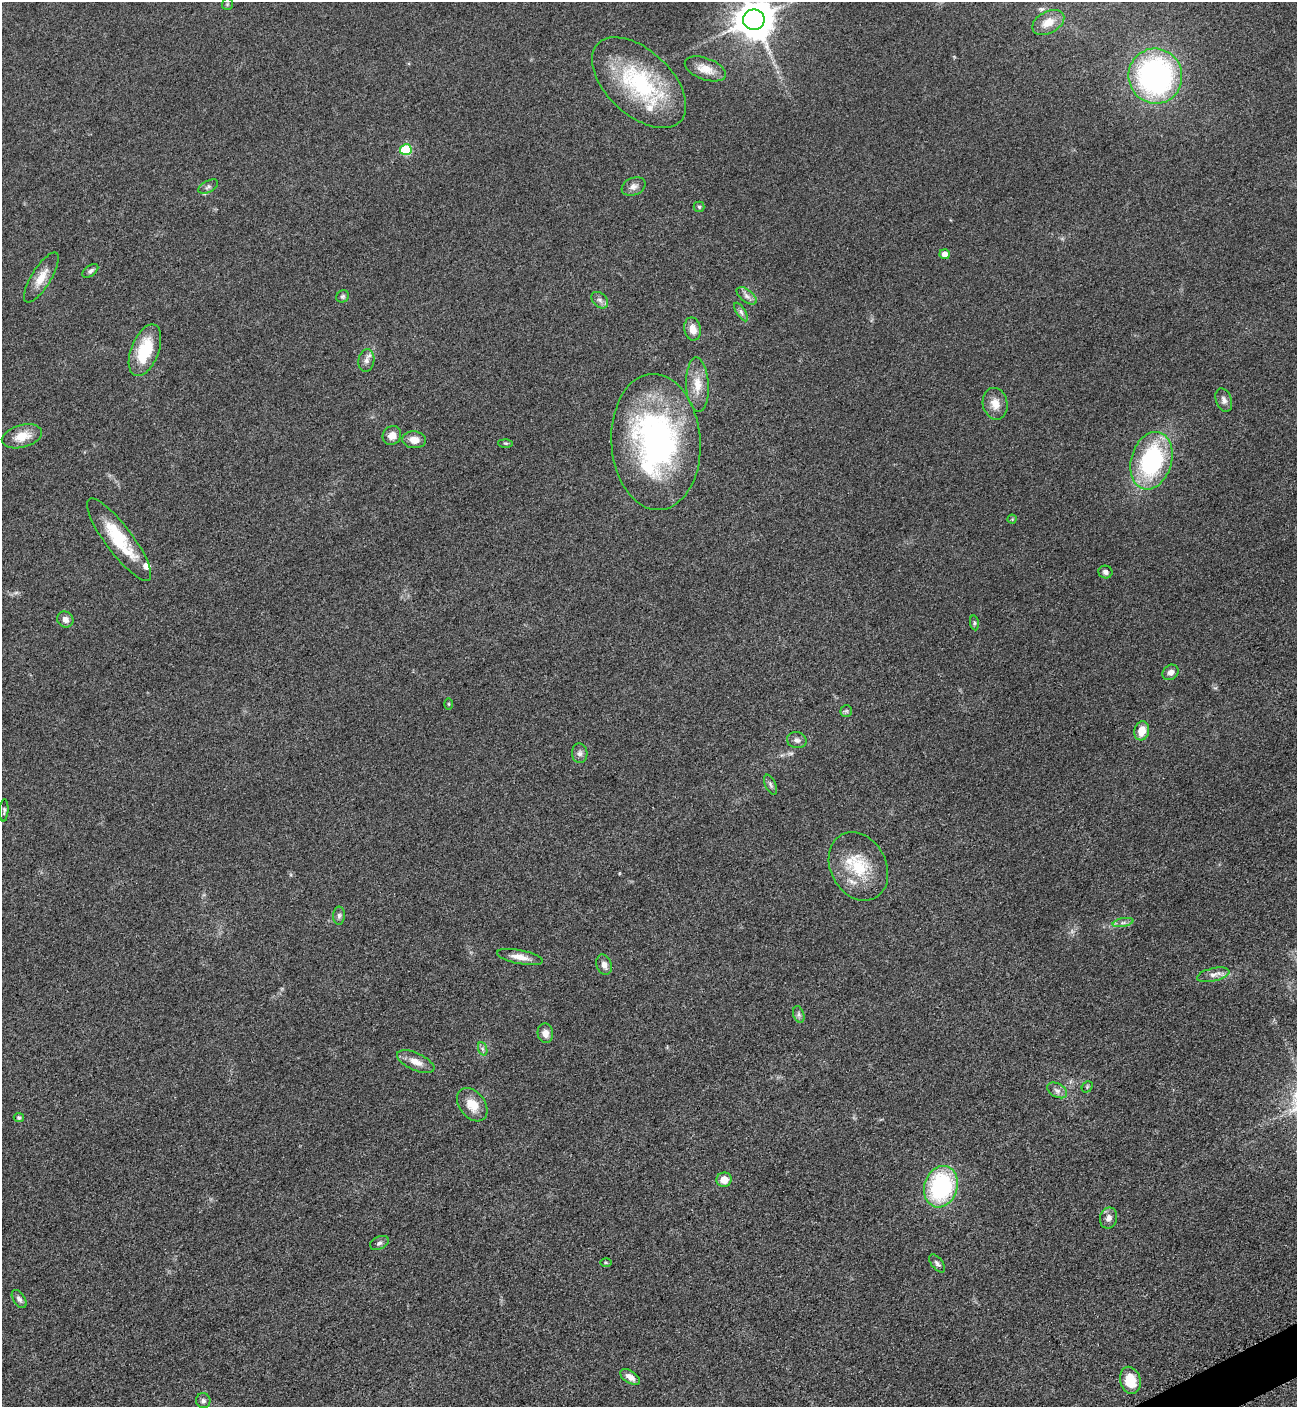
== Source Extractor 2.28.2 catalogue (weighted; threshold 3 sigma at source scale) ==
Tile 6 of 4 x 4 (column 2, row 2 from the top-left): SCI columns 1594-2888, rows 2876-4280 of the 5669 x 5702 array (HDU 1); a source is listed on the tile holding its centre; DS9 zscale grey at full resolution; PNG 1299 x 1409 px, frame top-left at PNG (2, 2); each listed source drawn as its Kron ellipse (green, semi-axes under 4 px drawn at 4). Shown black and unused: <1% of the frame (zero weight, under 3 of 5 exposures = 4% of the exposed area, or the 3 px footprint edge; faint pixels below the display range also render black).
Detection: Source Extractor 2.28.2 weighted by HDU 2 'WHT'; one run over the whole footprint, this tile lists its part. Background 0.0527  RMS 0.0062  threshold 0.0278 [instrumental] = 3 sigma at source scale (4.5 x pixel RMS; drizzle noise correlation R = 1.50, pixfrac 1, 0.05/0.05 arcsec/px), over >= 5 px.
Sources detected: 69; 3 inside a brighter listed object's ellipse — not listed separately; the other 66 listed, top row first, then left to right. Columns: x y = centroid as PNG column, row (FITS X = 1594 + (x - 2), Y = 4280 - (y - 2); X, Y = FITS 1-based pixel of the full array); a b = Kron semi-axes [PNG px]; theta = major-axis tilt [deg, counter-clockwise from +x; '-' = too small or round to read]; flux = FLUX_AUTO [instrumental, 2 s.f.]
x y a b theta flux
227 4 6 5 - 0.93
754 20 10 10 - 1800
1048 22 17 11 28 7.4
705 69 22 10 -20 7.8
1155 76 27 26 - 150
639 83 57 32 -43 69
406 150 6 5 - 40
634 186 12 8 22 3.1
208 187 11 5 29 1.6
699 207 5 5 - 0.9
944 254 5 5 - 4.2
90 271 9 5 37 1.6
41 278 29 9 58 8.9
343 296 6 5 - 1.1
747 296 12 6 -38 2.7
600 300 9 7 -44 2.3
741 312 10 4 -58 1.8
692 329 12 8 -79 6.3
145 350 27 14 69 26
366 360 11 8 81 3
697 385 27 11 -87 11
1224 400 12 8 -71 2.8
995 404 16 12 -78 7
392 435 10 9 - 4.7
22 436 20 11 15 10
414 440 12 8 -5 5.7
656 442 68 44 -86 170
505 443 7 4 -1 0.85
1151 461 29 20 74 76
1012 519 4 4 - 0.58
119 539 50 13 -53 29
1105 572 7 6 - 2
65 619 8 7 - 3.5
974 623 7 4 -82 0.92
1170 672 8 7 - 3.1
449 704 5 3 - 0.6
846 711 6 6 - 1.2
1142 731 9 7 77 8.2
797 740 10 8 -12 2.4
580 753 10 8 -87 2.4
770 785 10 5 -66 1.7
4 810 11 4 87 1.3
858 866 36 27 -62 29
339 916 9 6 90 1.6
1123 923 10 4 11 1.9
520 957 23 7 -11 5.8
604 965 10 7 -72 3.2
1213 975 16 6 13 3.7
799 1014 8 5 -71 1.6
545 1033 9 8 - 4.3
483 1049 7 4 -70 1.3
416 1062 20 8 -24 6.1
1087 1087 6 4 48 0.91
1057 1090 11 6 -28 2.7
472 1105 18 12 -52 9.8
19 1117 5 4 - 1.3
724 1180 7 7 - 6.7
941 1187 21 16 72 72
1109 1218 10 8 78 3.2
379 1243 10 6 25 1.8
606 1262 6 4 -1 0.74
937 1263 10 5 -52 1.7
19 1299 10 5 -57 2.1
630 1377 11 6 -34 3.9
1130 1380 14 10 -74 16
203 1401 7 7 - 1.7
Isophote crosses this tile's border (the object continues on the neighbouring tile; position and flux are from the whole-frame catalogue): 1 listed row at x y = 754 20